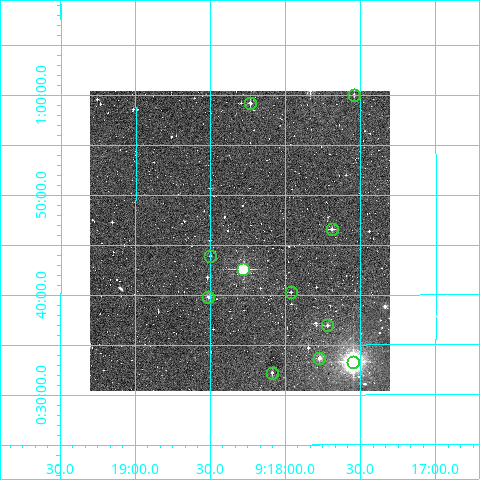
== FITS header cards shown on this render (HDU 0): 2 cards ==
NAXIS1  =                  300
NAXIS2  =                  300

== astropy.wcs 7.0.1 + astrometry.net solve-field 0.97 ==
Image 300 x 300 px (HDU 0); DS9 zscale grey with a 90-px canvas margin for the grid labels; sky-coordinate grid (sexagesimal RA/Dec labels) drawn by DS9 from the SOLVED WCS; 11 Tycho-2 reference stars matched to detected sources circled (green)
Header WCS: RA---TAN/DEC--TAN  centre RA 09:18:18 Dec +00:45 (139.58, +0.76 deg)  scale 6 arcsec/px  FOV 30.0' x 30.0'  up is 0 deg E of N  parity normal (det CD < 0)
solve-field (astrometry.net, Tycho-2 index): VERIFIED the header's WCS against the Tycho-2 star catalogue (verified at 2 index scales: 9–11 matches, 0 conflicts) and refined it, rather than solving blind
Solved WCS: RA---TAN-SIP/DEC--TAN-SIP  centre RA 09:18:18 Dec +00:45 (139.58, +0.76 deg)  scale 6 arcsec/px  FOV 30.0' x 30.0'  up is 0 deg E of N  parity normal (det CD < 0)
The solver's refit moves the header's centre by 1.8 arcsec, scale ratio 1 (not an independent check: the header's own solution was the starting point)
Tycho-2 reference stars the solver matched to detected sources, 11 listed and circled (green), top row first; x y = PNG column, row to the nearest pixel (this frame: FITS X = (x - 90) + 1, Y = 300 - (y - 91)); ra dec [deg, ICRS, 3 dp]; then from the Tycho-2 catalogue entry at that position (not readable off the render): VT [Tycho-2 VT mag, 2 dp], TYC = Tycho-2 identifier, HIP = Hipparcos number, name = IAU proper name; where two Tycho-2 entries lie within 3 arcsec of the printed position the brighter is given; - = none
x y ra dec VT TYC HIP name
354 95 139.386 +1.000 11.70 227-1116-1 - -
250 103 139.559 +0.987 11.04 227-1140-1 - -
332 229 139.423 +0.776 10.75 227-1348-1 - -
210 256 139.625 +0.732 11.44 227-2001-1 - -
243 269 139.570 +0.710 7.88 227-818-1 45646 -
291 292 139.491 +0.671 13.48 227-1976-1 - -
208 297 139.629 +0.663 10.94 227-1162-1 - -
327 325 139.430 +0.616 11.17 227-2021-1 - -
319 358 139.443 +0.562 11.04 227-826-1 - -
353 362 139.387 +0.555 6.98 227-2547-1 45592 -
272 373 139.522 +0.537 11.41 227-1632-1 - -